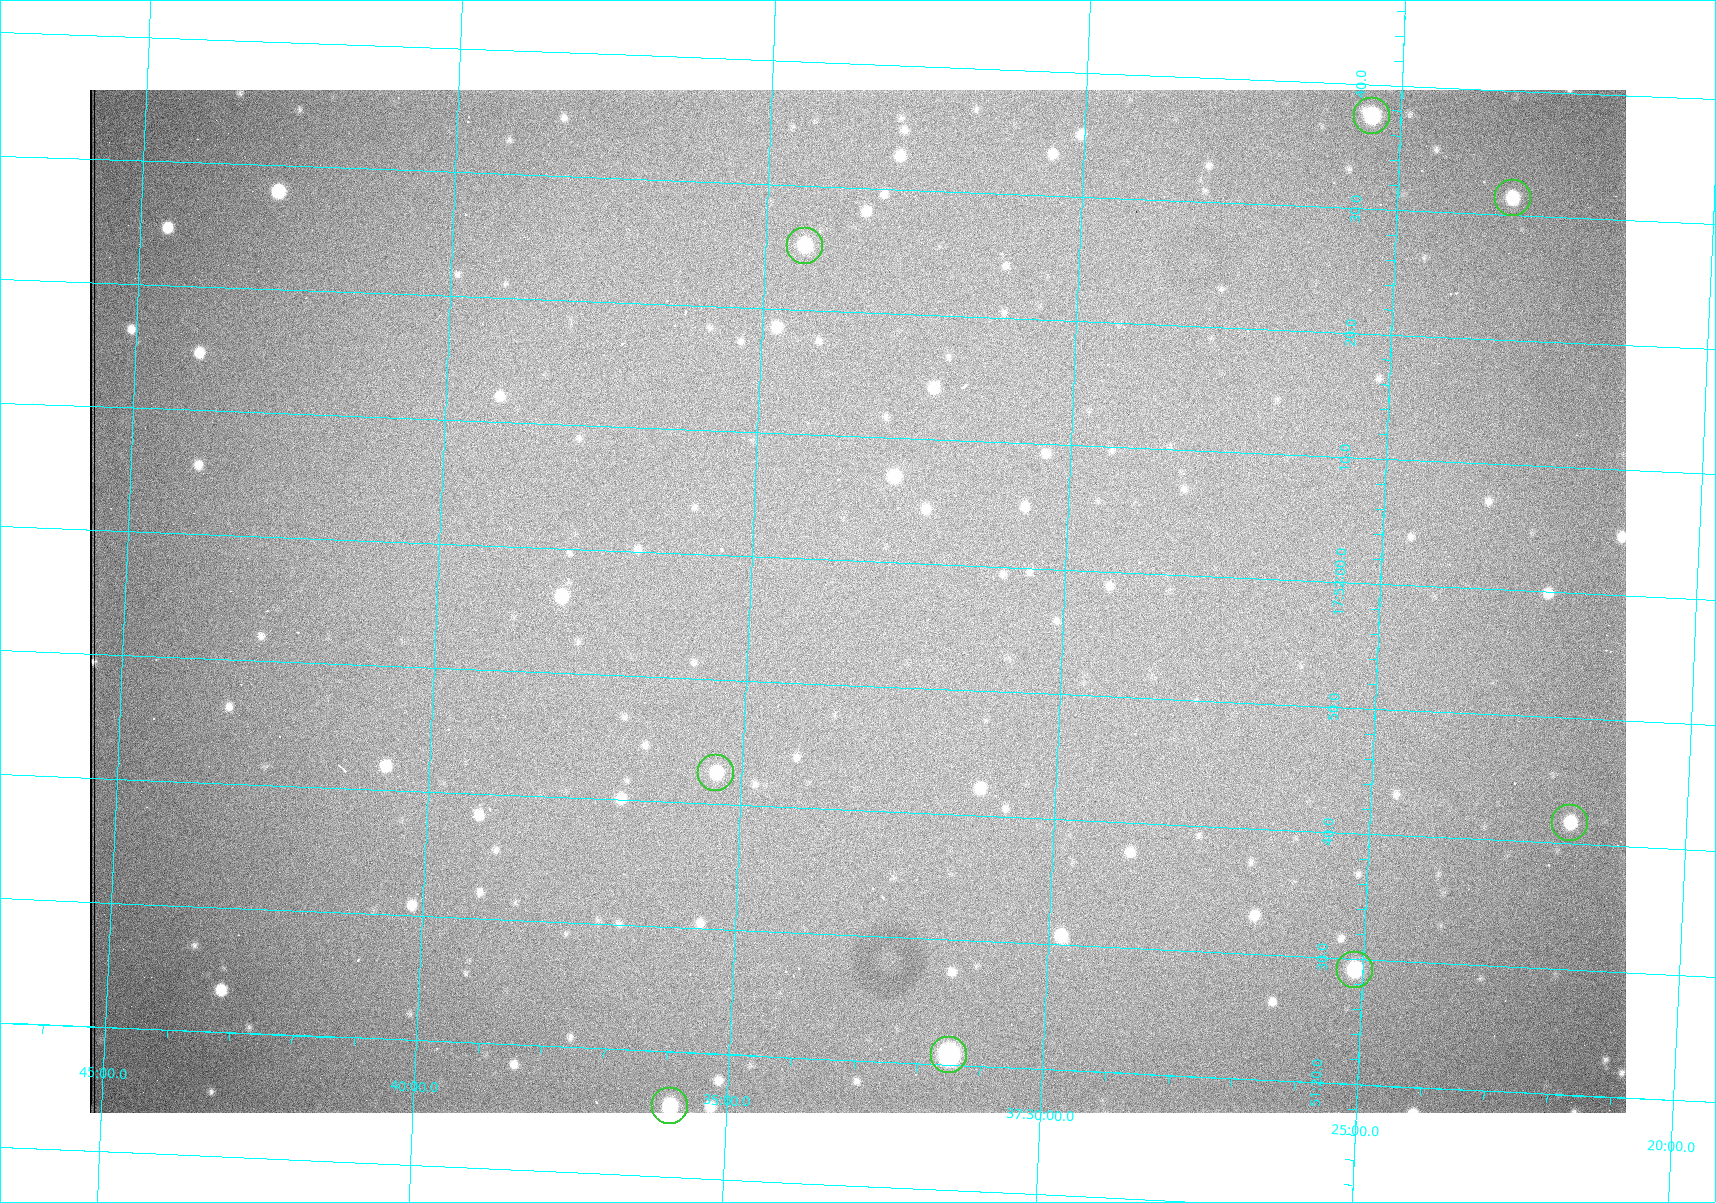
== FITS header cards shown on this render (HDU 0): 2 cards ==
NAXIS1  =                 1536 /fastest changing axis
NAXIS2  =                 1023 /next to fastest changing axis

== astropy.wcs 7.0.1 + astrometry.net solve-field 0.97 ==
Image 1536 x 1023 px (HDU 0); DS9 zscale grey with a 90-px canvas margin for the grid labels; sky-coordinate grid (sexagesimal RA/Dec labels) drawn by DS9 from the SOLVED WCS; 8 Tycho-2 reference stars matched to detected sources circled (green)
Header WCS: RA---TAN/DEC--TAN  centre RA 17:51:57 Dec +37:33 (267.99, +37.55 deg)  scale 0.958 arcsec/px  FOV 24.5' x 16.3'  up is +87 deg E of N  parity flipped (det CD > 0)
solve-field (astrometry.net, Tycho-2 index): VERIFIED the header's WCS against the Tycho-2 star catalogue (8 matches, 0 conflicts) and refined it, rather than solving blind
Solved WCS: RA---TAN-SIP/DEC--TAN-SIP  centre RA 17:51:57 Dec +37:33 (267.99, +37.55 deg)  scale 0.956 arcsec/px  FOV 24.5' x 16.3'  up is +87 deg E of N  parity flipped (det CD > 0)
The solver's refit moves the header's centre by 0.87 arcsec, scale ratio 0.998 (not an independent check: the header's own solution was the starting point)
Tycho-2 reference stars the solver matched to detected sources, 8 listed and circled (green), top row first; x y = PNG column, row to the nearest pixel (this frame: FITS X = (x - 90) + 1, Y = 1023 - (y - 90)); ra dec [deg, ICRS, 3 dp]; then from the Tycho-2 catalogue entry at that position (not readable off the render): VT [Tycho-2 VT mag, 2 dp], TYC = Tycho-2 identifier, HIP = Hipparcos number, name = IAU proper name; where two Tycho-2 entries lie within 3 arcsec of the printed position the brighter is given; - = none
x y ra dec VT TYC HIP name
1372 116 268.156 +37.424 11.25 2620-712-1 - -
1513 198 268.131 +37.386 12.62 2620-526-1 - -
805 246 268.105 +37.573 11.82 3089-995-1 - -
716 773 267.927 +37.590 11.84 3089-1137-1 - -
1570 823 267.924 +37.364 11.94 2620-391-1 - -
1355 970 267.871 +37.419 11.35 2620-812-1 - -
949 1055 267.836 +37.525 9.96 3089-889-1 - -
670 1106 267.815 +37.598 11.54 3089-1081-1 - -